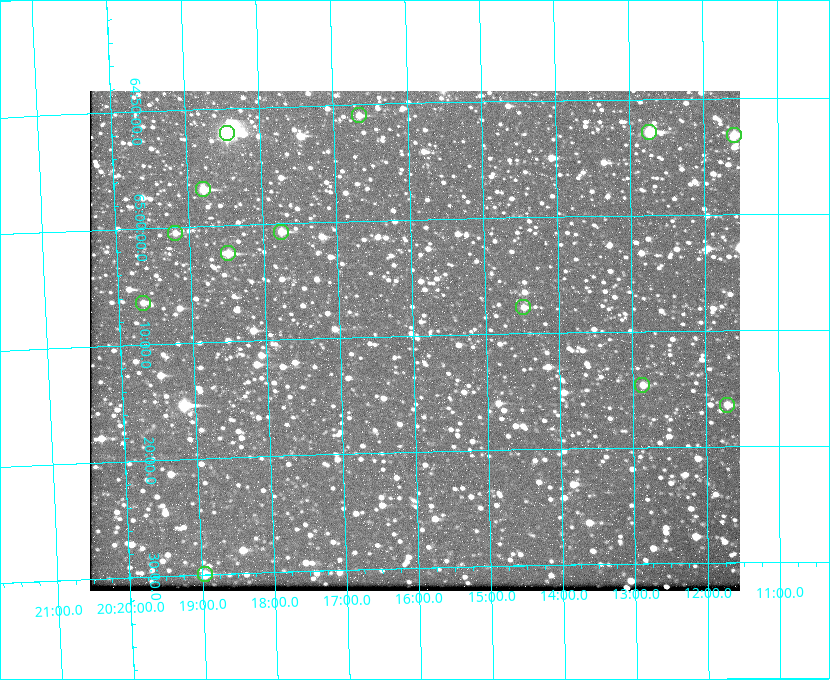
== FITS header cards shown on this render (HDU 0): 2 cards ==
NAXIS1  =                  650 / Width of table row in bytes
NAXIS2  =                  500 / Number of rows in table

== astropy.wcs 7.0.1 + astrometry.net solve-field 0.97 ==
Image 650 x 500 px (HDU 0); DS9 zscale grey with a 90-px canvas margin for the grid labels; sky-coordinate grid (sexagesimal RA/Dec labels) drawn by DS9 from the SOLVED WCS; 13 Tycho-2 reference stars matched to detected sources circled (green)
Header WCS: none
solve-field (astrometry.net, Tycho-2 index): SOLVED blind (the file carries no WCS)
Solved WCS: RA---TAN-SIP/DEC--TAN-SIP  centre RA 20:15:59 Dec +65:10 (303.99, +65.17 deg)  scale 5.17 arcsec/px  FOV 56.0' x 43.0'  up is -179 deg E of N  parity flipped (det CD > 0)
(file carries no celestial WCS; the grid is the blind solution)
Tycho-2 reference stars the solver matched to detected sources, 13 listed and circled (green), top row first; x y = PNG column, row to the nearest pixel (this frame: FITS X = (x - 90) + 1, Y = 500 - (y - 91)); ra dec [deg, ICRS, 3 dp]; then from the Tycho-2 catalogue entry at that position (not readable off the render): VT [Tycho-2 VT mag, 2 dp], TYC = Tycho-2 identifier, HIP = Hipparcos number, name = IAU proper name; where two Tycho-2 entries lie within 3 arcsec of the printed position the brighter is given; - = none
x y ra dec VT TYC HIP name
359 115 304.164 +64.849 10.65 4240-315-1 - -
649 132 303.184 +64.880 9.02 4240-488-1 - -
227 133 304.612 +64.868 7.89 4241-1703-1 100101 -
734 135 302.897 +64.886 9.40 4240-717-1 - -
203 189 304.698 +64.948 10.27 4241-1684-1 - -
281 232 304.437 +65.012 10.41 4241-1775-1 - -
175 233 304.798 +65.009 11.15 4241-1628-1 - -
228 253 304.620 +65.041 10.25 4241-1573-1 - -
143 303 304.916 +65.107 11.17 4241-1518-1 - -
523 307 303.620 +65.129 11.18 4240-34-1 - -
642 385 303.217 +65.244 11.17 4240-236-1 - -
727 405 302.928 +65.273 10.74 4240-760-1 - -
205 574 304.739 +65.499 10.16 4241-1715-1 - -